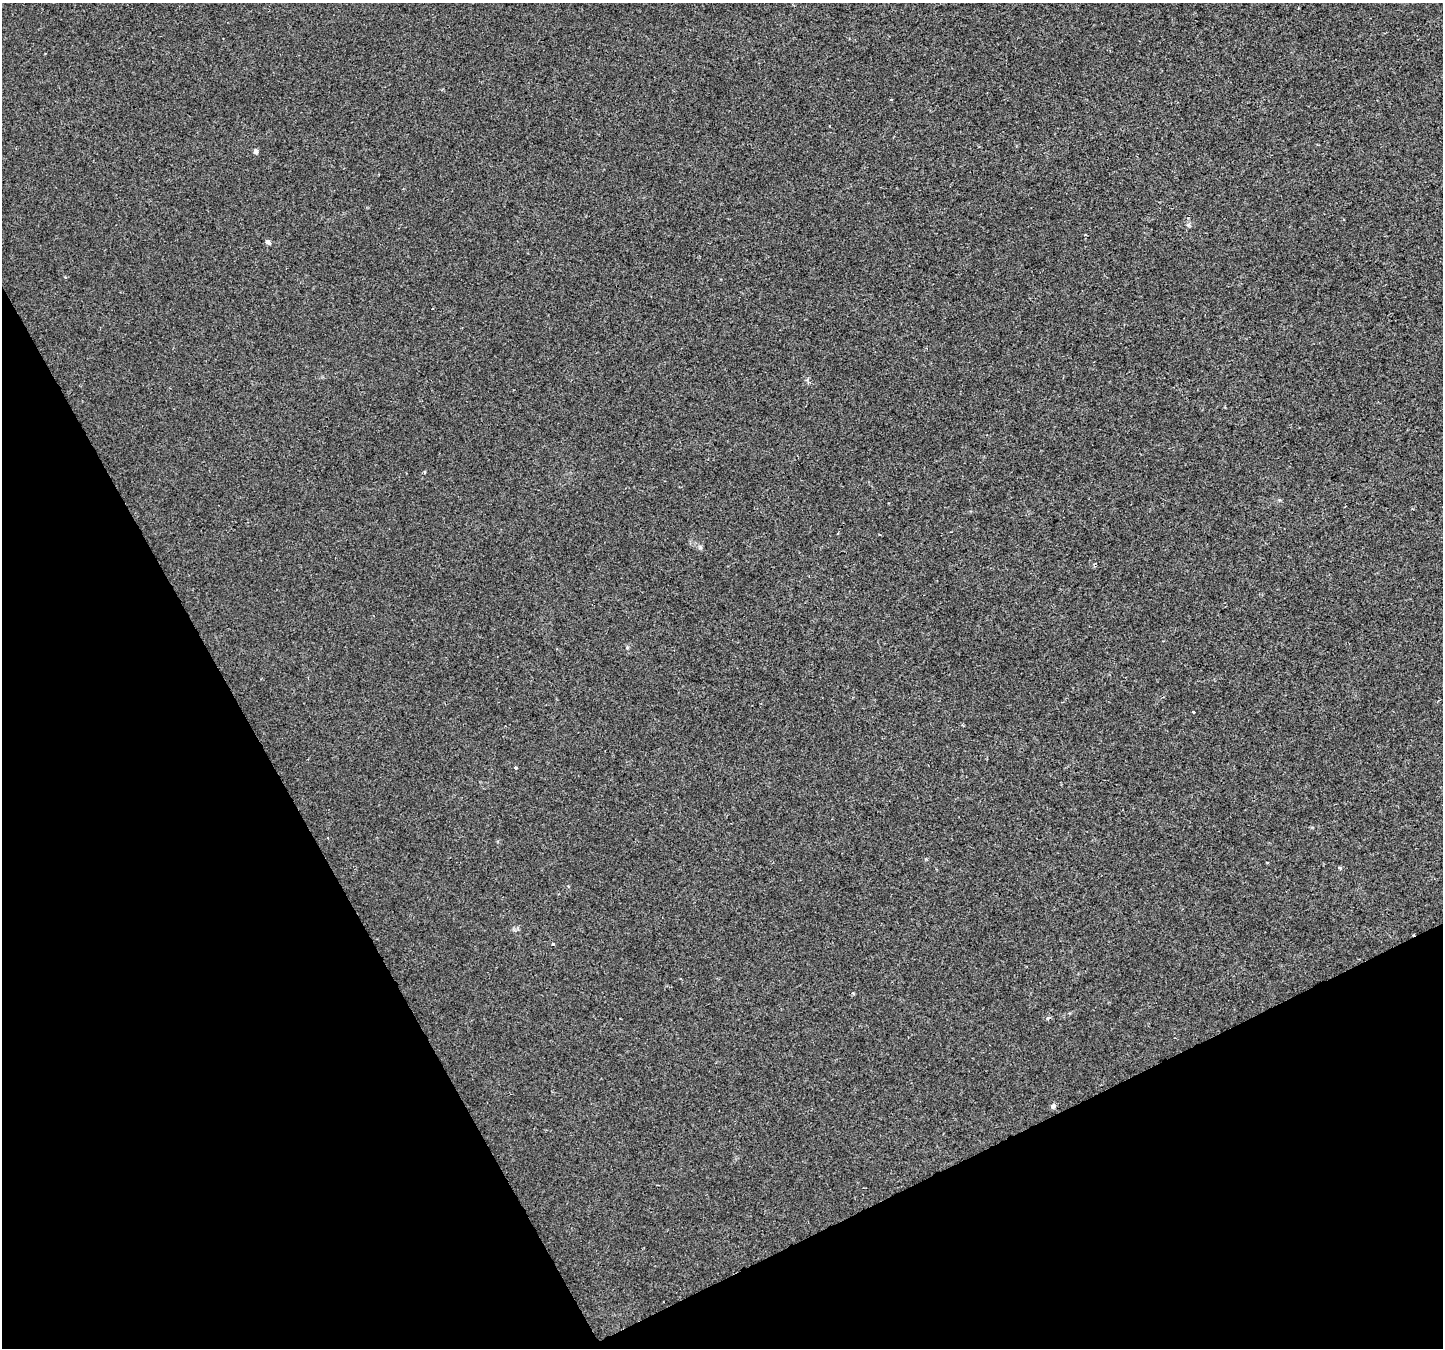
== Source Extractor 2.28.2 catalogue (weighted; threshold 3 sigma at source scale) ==
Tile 14 of 4 x 4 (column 2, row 4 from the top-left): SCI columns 1441-2881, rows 102-1447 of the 5769 x 5649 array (HDU 1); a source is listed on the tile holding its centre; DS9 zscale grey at full resolution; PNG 1445 x 1350 px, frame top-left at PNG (2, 3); no overlay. Shown black and unused: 26% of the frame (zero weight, under 2 of 3 exposures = <1% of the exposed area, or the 3 px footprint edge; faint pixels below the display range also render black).
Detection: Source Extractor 2.28.2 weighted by HDU 2 'WHT'; one run over the whole footprint, this tile lists its part. Background 0.00101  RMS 0.0023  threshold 0.0102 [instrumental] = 3 sigma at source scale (4.5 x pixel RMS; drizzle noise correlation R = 1.50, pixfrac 1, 0.0396/0.0396 arcsec/px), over >= 5 px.
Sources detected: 11; all 11 listed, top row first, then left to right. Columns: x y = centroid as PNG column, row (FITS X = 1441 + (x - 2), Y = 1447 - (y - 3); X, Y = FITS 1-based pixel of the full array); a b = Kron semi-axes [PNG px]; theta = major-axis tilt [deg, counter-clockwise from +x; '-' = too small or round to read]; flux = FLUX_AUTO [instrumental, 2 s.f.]
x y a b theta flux
891 100 4 2 - 0.17
256 151 6 5 - 0.59
1188 225 5 5 - 0.38
268 242 7 5 -34 0.57
424 472 4 3 - 0.23
1193 712 3 3 - 1.1
516 767 5 3 - 0.25
1340 868 5 4 - 0.42
553 944 3 3 - 0.58
1048 1018 5 4 - 0.45
1053 1106 7 6 - 0.61
Unlisted compact peaks at least as high as the median listed source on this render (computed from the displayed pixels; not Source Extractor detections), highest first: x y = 700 547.